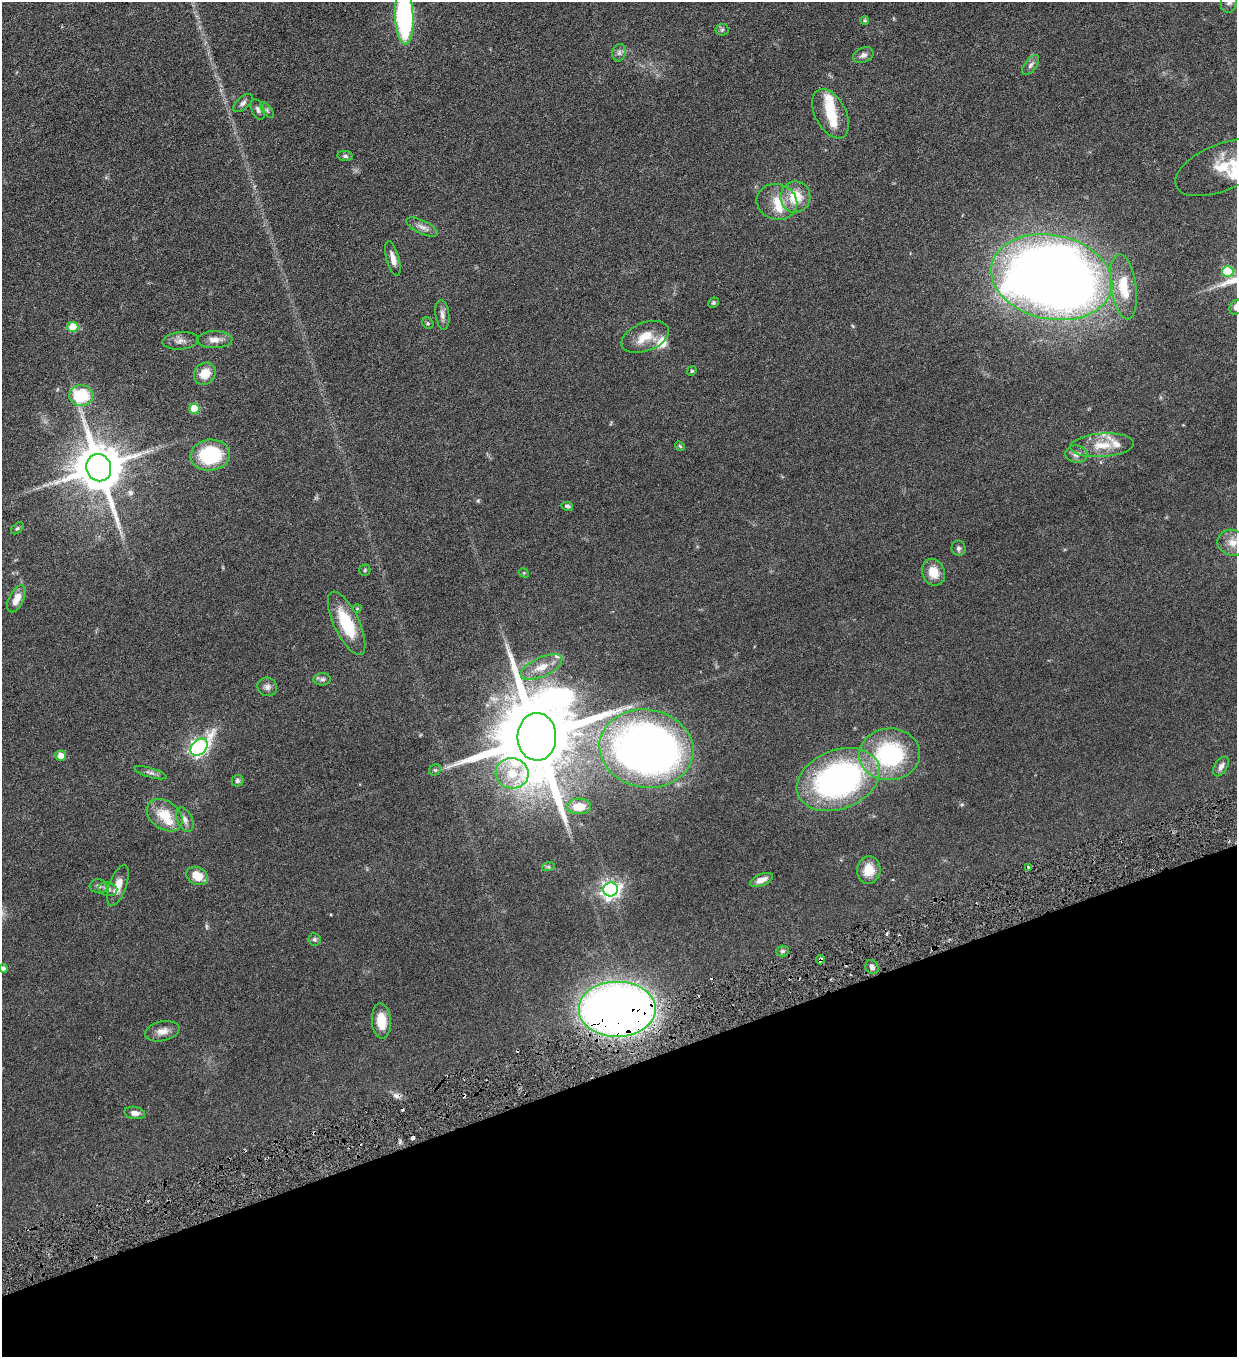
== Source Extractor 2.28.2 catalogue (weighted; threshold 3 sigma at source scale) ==
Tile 14 of 4 x 4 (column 2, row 4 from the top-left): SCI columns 1516-2750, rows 2-1356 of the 5372 x 5421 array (HDU 1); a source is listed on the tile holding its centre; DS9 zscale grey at full resolution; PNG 1239 x 1359 px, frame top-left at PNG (2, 2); each listed source drawn as its Kron ellipse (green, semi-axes under 4 px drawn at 4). Shown black and unused: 21% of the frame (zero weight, under 3 of 6 exposures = <1% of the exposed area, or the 3 px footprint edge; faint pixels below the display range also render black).
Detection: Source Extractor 2.28.2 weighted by HDU 2 'WHT'; one run over the whole footprint, this tile lists its part. Background 0.0454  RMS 0.0039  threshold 0.0159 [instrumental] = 3 sigma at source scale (4.09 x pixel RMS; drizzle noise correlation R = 1.36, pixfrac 0.8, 0.05/0.05 arcsec/px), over >= 5 px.
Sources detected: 101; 1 too faint to see at this stretch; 8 cosmic-ray / hot-pixel residue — neither listed nor drawn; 10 inside a brighter listed object's ellipse — not listed separately; the other 82 listed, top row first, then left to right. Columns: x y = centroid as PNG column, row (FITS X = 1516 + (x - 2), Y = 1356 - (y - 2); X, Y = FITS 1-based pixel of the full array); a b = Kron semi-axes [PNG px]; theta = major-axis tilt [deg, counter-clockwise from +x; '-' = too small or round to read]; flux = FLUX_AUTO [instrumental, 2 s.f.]
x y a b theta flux
1229 2 11 8 77 1.5
404 16 28 9 -88 67
865 20 4 4 - 0.43
722 30 6 6 - 0.65
619 53 9 6 76 1.2
863 55 11 7 23 1.5
1031 65 11 6 53 1.3
243 103 12 6 42 1.2
258 109 11 6 -69 1.1
267 110 9 4 -54 0.82
830 114 27 15 -62 8.7
345 156 7 5 -8 0.78
1222 167 49 23 23 14
795 197 16 15 - 9
777 202 20 17 -19 7.1
422 227 17 6 -26 2.1
393 258 18 6 -75 2.7
1228 271 5 5 - 16
1052 277 61 42 -11 540
1124 287 33 12 -82 12
713 303 5 5 - 0.53
1236 307 8 6 51 1.7
442 315 15 7 -83 1.7
428 323 6 5 - 0.48
73 327 5 5 - 11
645 337 25 14 21 6.9
215 340 18 8 2 2.9
180 341 18 8 5 2.3
692 371 5 4 - 0.42
205 374 12 10 47 5.5
81 395 12 10 -3 17
194 408 5 5 - 9.5
1102 445 32 12 4 7.6
680 446 5 4 - 0.47
1076 454 11 8 -8 2
210 455 20 15 5 22
99 468 14 12 -70 1900
567 506 6 3 -12 0.68
17 528 7 4 44 0.6
1232 543 15 13 -13 3.8
958 548 7 7 - 0.9
365 570 5 5 - 0.5
933 572 14 11 -68 5.3
524 573 5 4 - 0.33
16 599 14 7 64 3.8
357 608 4 4 - 0.34
347 623 34 12 -65 14
542 667 22 9 25 4.8
322 679 9 6 2 0.97
267 687 10 9 - 1.6
537 737 24 19 -89 6600
199 747 10 7 42 110
646 748 47 39 -9 230
890 754 30 26 4 38
61 756 5 5 - 3.2
1221 766 11 6 59 1.5
435 770 6 5 - 0.57
150 773 16 4 -17 1.2
512 773 16 15 - 8.8
237 780 6 6 - 0.76
838 780 43 29 21 92
579 806 12 8 1 5.9
165 815 20 14 -35 8.5
185 820 13 7 -66 1.7
548 867 6 4 18 0.48
1029 867 4 3 - 0.43
869 870 14 12 84 5.5
197 876 11 8 -26 6.1
761 880 12 6 22 2.4
99 886 9 7 -6 1.1
118 886 21 8 70 4.4
108 889 9 6 -9 1.3
611 889 7 7 - 150
314 939 6 6 - 0.69
782 951 6 5 - 0.75
820 960 5 3 - 0.85
872 967 7 6 - 1.5
3 968 4 4 - 1
618 1009 39 28 0 350
381 1021 17 9 -86 6.3
162 1031 17 9 12 3
135 1113 10 6 -10 1.9
Overlapping masked pixels (flux is a lower limit): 2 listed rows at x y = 820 960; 618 1009
Isophote crosses this tile's border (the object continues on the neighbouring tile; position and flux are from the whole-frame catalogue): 5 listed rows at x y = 1229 2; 404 16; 1222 167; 1236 307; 3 968